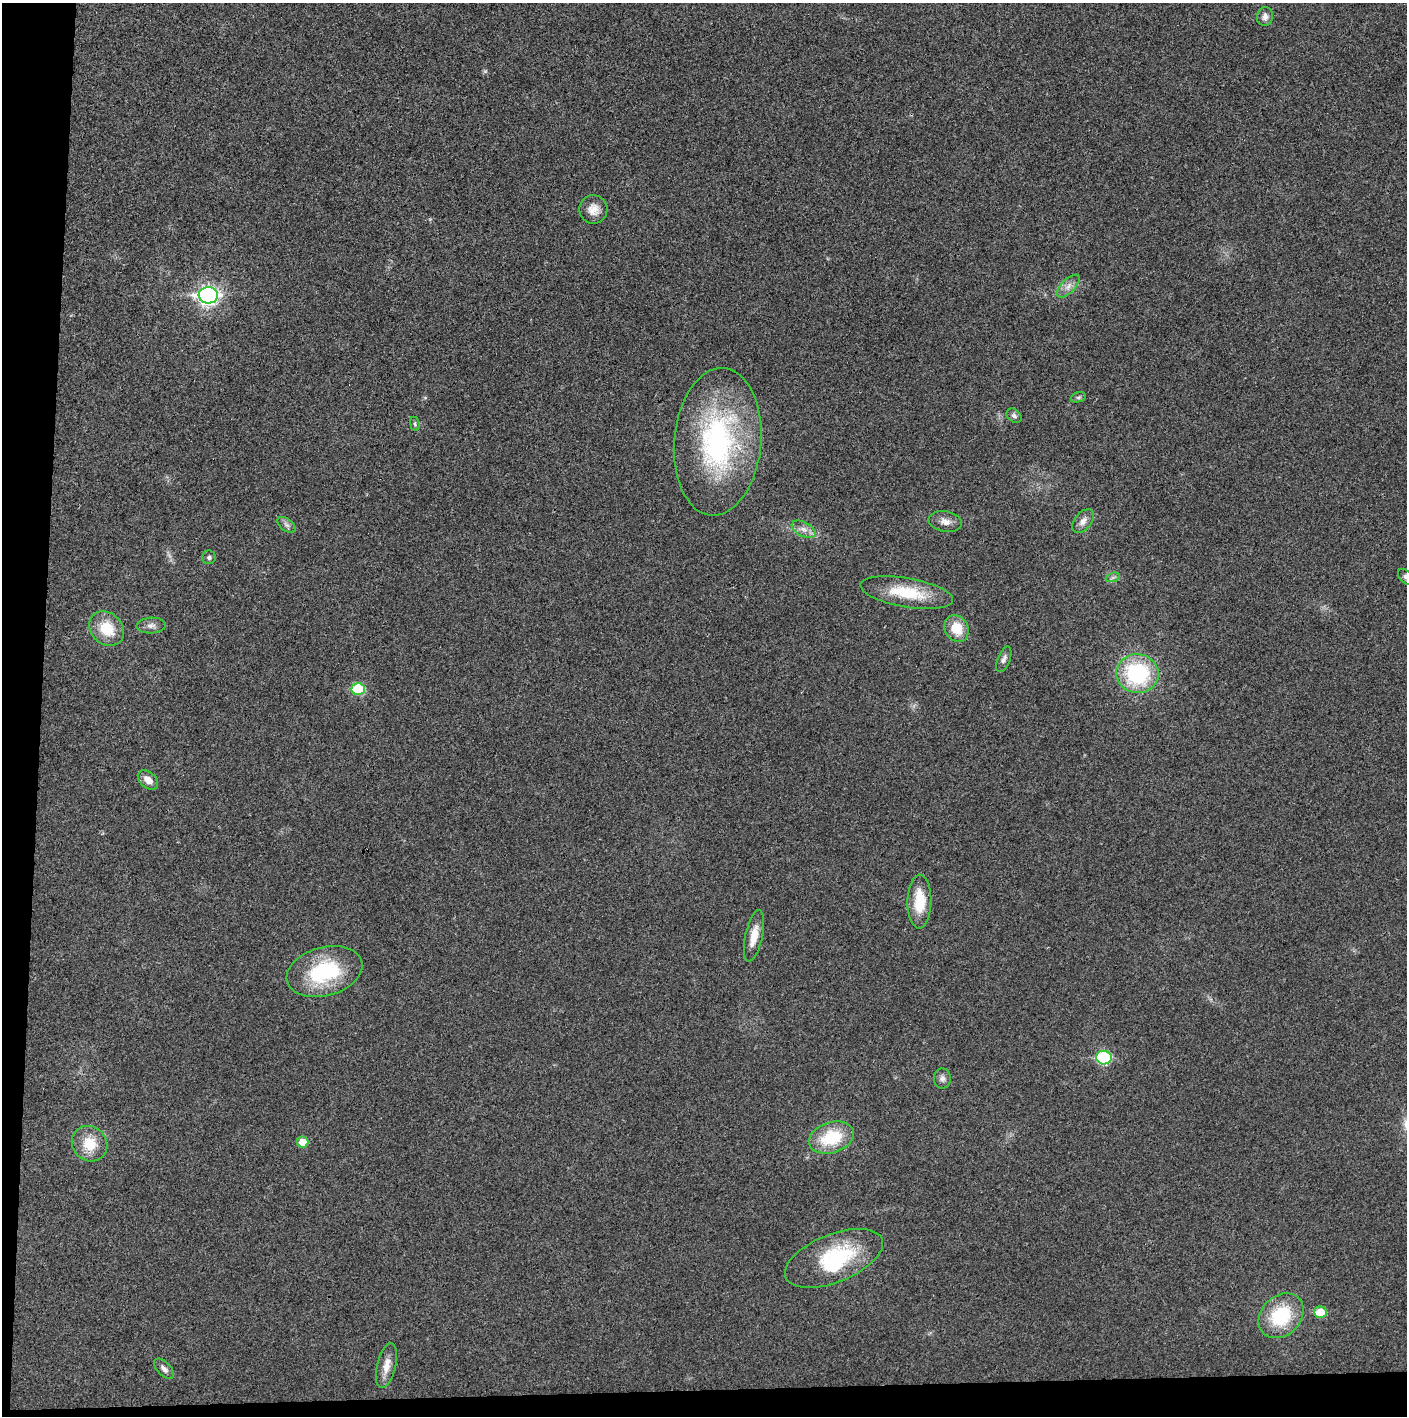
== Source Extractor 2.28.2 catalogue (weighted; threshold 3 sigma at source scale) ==
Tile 7 of 3 x 3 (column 1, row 3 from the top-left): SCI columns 2-1406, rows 1-1414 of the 4221 x 4244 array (HDU 1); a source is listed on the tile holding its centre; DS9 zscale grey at full resolution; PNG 1409 x 1418 px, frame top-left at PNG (2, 3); each listed source drawn as its Kron ellipse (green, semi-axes under 4 px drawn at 4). Shown black and unused: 5% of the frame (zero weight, under 3 of 4 exposures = <1% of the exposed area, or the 3 px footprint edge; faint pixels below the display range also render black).
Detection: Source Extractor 2.28.2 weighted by HDU 2 'WHT'; one run over the whole footprint, this tile lists its part. Background 0.0254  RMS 0.006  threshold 0.0272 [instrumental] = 3 sigma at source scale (4.5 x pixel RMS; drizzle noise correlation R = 1.50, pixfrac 1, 0.05/0.05 arcsec/px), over >= 5 px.
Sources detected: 37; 1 inside a brighter object's white glare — neither listed nor drawn; the other 36 listed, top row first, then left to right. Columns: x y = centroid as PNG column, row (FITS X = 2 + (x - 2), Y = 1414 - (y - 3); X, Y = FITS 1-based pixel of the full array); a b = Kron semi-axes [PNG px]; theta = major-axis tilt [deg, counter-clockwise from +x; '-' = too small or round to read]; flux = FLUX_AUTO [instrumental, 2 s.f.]
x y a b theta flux
1265 17 9 8 - 3.4
593 209 14 14 - 6.3
1068 286 14 7 46 4.1
208 295 9 8 - 240
1078 397 8 5 19 1.2
1014 416 8 6 -40 1.8
415 424 7 4 -81 0.92
718 442 74 43 85 120
1083 521 14 8 51 3.9
945 522 17 10 -11 4.6
286 525 10 6 -38 2.1
804 529 13 7 -28 3.8
209 557 7 7 - 1.5
1113 577 7 4 19 1.3
1406 577 10 6 -46 2
907 593 47 14 -10 26
151 626 14 8 4 3.2
107 629 19 15 -43 17
957 629 14 11 -59 13
1004 659 13 6 69 2.3
1137 674 21 19 -10 59
358 689 6 6 - 31
148 780 12 8 -42 5.5
919 902 27 12 89 19
754 936 26 8 77 9.5
324 972 39 24 16 47
1104 1058 8 7 - 57
942 1079 10 8 -90 2.5
831 1138 23 15 18 28
303 1142 5 5 - 9.2
90 1144 18 17 - 14
834 1258 52 24 22 51
1320 1312 6 6 - 13
1281 1316 25 19 45 34
386 1365 23 9 76 7
164 1369 13 6 -47 2.9
Isophote crosses this tile's border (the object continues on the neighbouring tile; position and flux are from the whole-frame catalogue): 1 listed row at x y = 1406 577